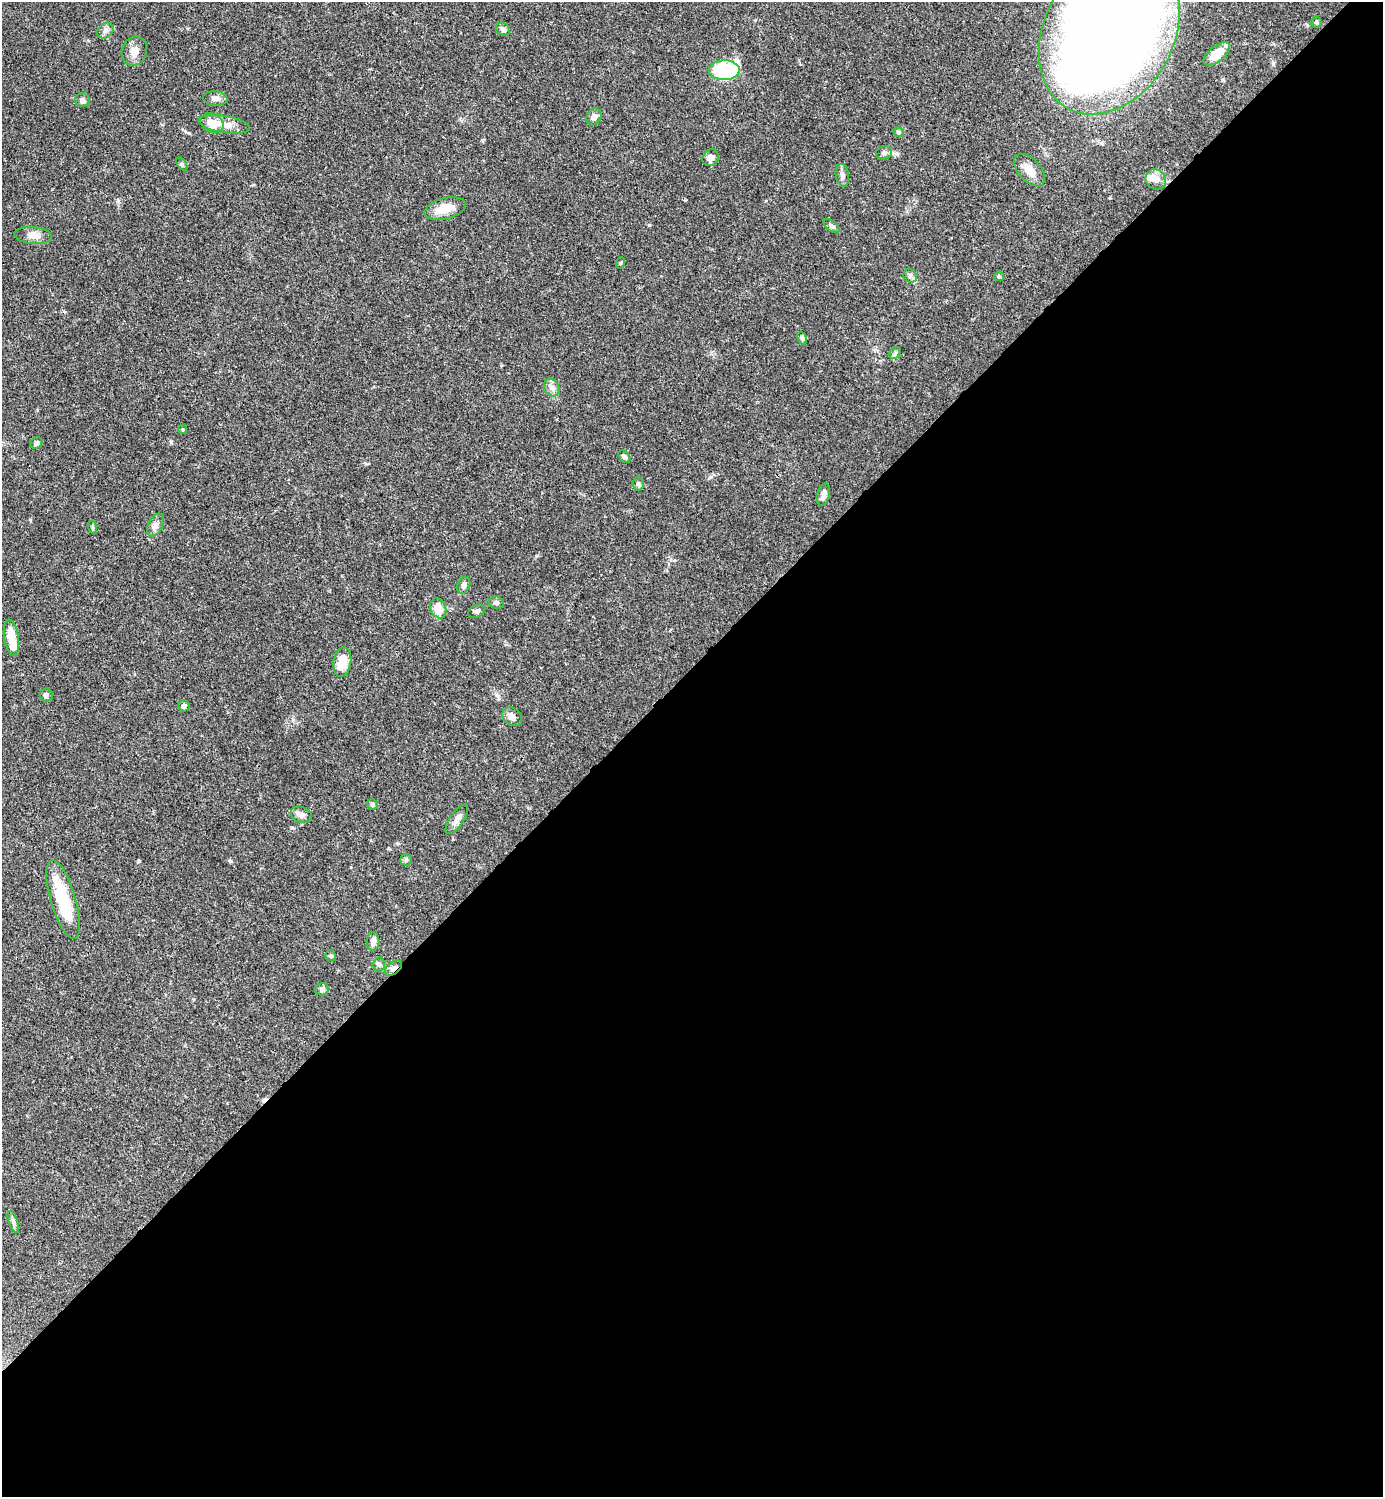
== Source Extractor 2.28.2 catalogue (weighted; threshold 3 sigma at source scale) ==
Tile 15 of 4 x 4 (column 3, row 4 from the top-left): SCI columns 3064-4444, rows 2-1496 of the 5984 x 5985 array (HDU 1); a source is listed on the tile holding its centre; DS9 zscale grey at full resolution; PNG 1385 x 1499 px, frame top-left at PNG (2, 2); each listed source drawn as its Kron ellipse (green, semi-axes under 4 px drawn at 4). Shown black and unused: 55% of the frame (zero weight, under 3 of 4 exposures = <1% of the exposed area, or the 3 px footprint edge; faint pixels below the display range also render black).
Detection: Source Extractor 2.28.2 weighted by HDU 2 'WHT'; one run over the whole footprint, this tile lists its part. Background 0.0386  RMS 0.0026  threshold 0.0118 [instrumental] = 3 sigma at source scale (4.5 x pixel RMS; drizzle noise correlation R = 1.50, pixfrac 1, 0.05/0.05 arcsec/px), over >= 5 px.
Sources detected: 59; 2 inside a brighter object's white glare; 1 cosmic-ray / hot-pixel residue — neither listed nor drawn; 1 inside a brighter listed object's ellipse — not listed separately; the other 55 listed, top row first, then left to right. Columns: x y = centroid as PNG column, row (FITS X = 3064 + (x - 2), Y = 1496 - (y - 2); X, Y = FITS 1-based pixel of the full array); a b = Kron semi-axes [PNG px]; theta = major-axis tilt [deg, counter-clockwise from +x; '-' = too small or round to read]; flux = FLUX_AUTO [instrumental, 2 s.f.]
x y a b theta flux
1316 22 5 5 - 0.35
503 29 7 6 - 0.91
105 30 9 7 38 0.94
1109 32 87 65 62 590
134 51 15 12 68 2.3
1217 54 16 7 39 4.8
724 70 15 10 2 27
215 98 12 7 -4 1.3
82 100 7 7 - 0.85
594 117 9 7 66 1.2
212 123 12 9 -27 4
224 124 26 8 -10 3.5
898 132 6 4 -19 0.42
884 153 8 6 18 0.84
711 158 9 7 48 1.6
182 164 7 4 -53 0.43
1029 170 19 11 -48 3.1
842 175 11 6 -81 1.1
1156 179 10 9 - 2.1
445 208 21 10 14 4.2
832 226 9 5 -37 0.62
33 235 19 8 -4 2.1
620 263 6 3 70 0.24
910 276 7 6 - 0.71
999 276 5 5 - 0.32
802 338 6 4 -74 0.5
895 353 6 5 - 0.46
552 388 9 7 -57 1.2
182 430 4 2 - 0.26
36 443 6 5 - 0.93
624 457 7 5 -48 0.74
638 484 7 5 -85 0.56
823 495 11 6 76 1.2
155 525 12 7 64 1.3
92 527 6 4 -71 0.38
464 585 9 6 66 1.2
496 603 7 6 - 0.74
438 608 10 7 -67 3.7
477 611 9 5 26 0.75
11 638 18 7 -82 4.4
342 662 15 9 82 4.7
46 695 6 6 - 0.86
184 706 5 5 - 0.87
512 717 11 8 -39 1.5
372 804 6 5 - 0.56
301 815 11 8 -20 1.4
457 819 17 7 56 1.7
406 860 6 5 - 0.43
63 900 41 12 -73 13
373 942 9 6 86 1.2
331 956 6 5 - 0.51
379 964 7 6 - 0.62
393 968 10 5 36 1.4
322 989 7 6 - 0.8
13 1222 11 4 -71 0.72
Overlapping masked pixels (flux is a lower limit): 1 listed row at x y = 393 968
Isophote crosses this tile's border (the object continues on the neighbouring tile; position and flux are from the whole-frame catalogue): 1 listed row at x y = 1109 32
Unlisted compact peaks at least as high as the median listed source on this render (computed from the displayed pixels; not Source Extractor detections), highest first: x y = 649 225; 171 442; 230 861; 139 861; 118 201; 292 828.